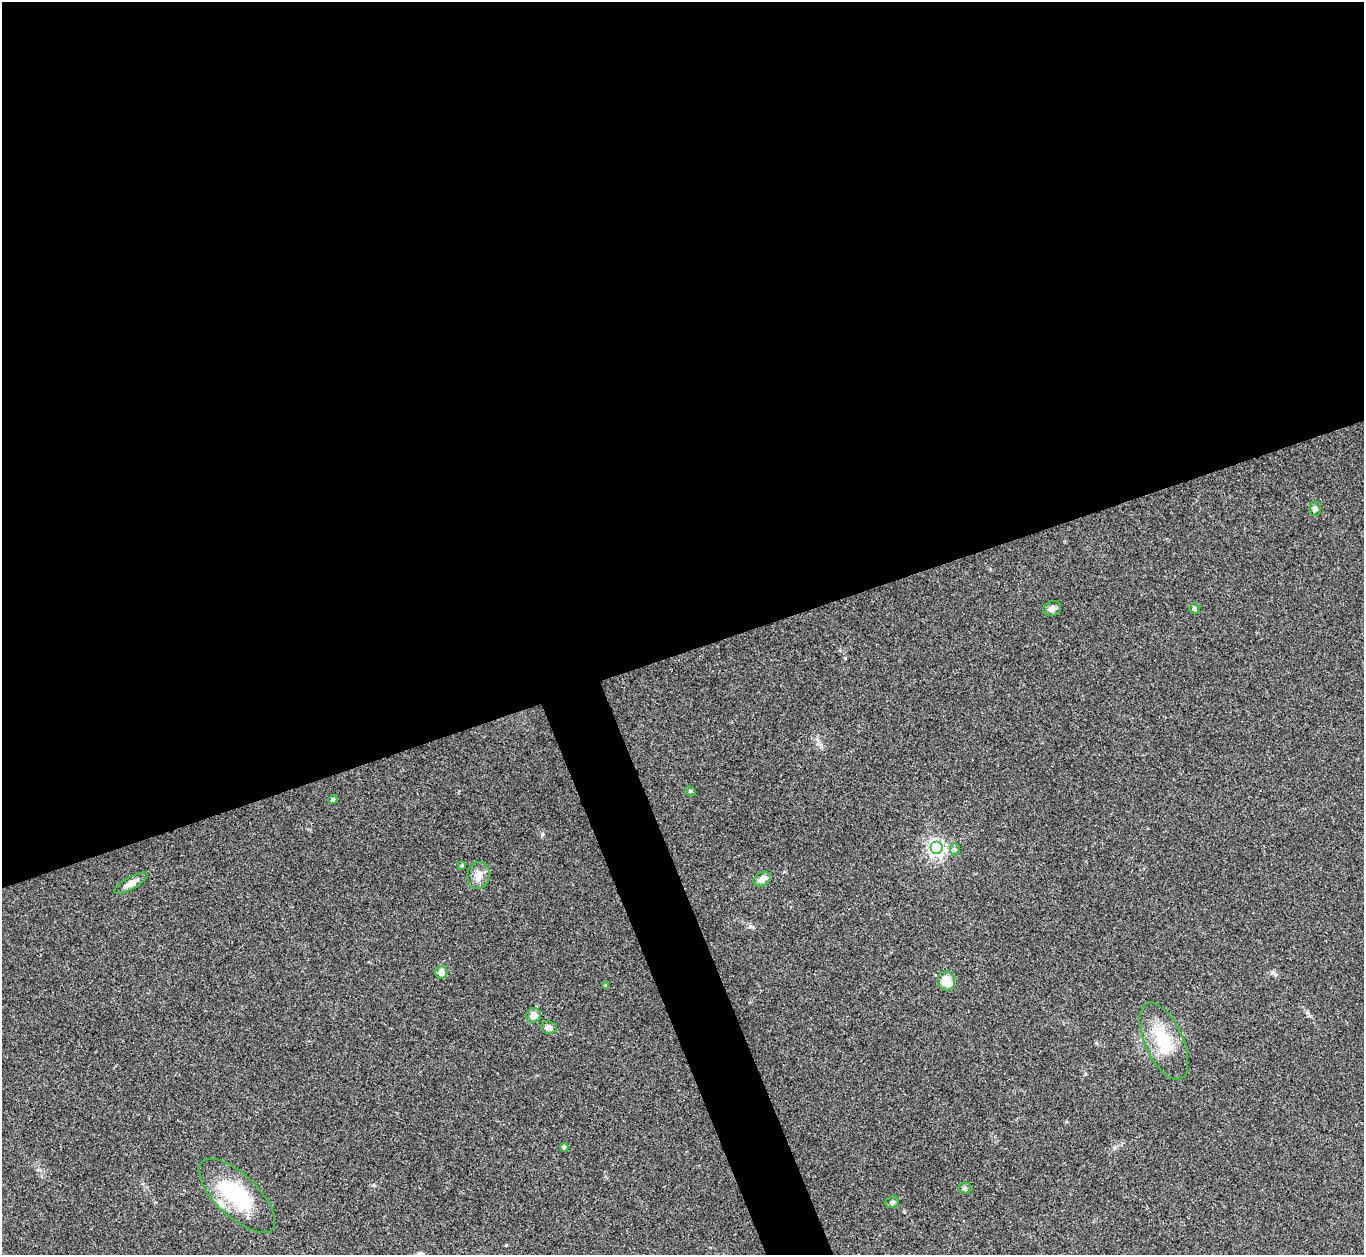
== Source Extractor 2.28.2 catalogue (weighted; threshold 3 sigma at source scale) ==
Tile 2 of 4 x 4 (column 2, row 1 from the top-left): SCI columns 1367-2728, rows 4038-5290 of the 5455 x 5442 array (HDU 1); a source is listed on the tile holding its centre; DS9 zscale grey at full resolution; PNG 1366 x 1257 px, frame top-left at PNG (2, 2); each listed source drawn as its Kron ellipse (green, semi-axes under 4 px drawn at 4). Shown black and unused: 54% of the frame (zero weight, under 3 of 4 exposures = <1% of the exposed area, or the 3 px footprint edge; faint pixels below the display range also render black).
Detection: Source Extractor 2.28.2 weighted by HDU 2 'WHT'; one run over the whole footprint, this tile lists its part. Background 0.112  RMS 0.0058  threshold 0.0263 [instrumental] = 3 sigma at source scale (4.5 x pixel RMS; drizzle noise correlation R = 1.50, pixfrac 1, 0.05/0.05 arcsec/px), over >= 5 px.
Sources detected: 22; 1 inside a brighter listed object's ellipse — not listed separately; the other 21 listed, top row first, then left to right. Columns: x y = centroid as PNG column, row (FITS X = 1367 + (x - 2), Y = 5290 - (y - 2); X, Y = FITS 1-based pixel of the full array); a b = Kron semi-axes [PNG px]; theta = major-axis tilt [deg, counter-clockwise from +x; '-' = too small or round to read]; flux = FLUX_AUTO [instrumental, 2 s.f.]
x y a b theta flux
1315 509 7 6 - 1.9
1052 608 9 7 19 2.9
1194 609 5 5 - 1.1
690 791 6 4 -45 0.78
333 800 4 4 - 1.4
936 848 6 6 - 210
955 850 6 5 - 1.1
462 865 4 3 - 0.78
478 876 13 11 79 4.7
762 879 9 6 33 3.9
131 883 19 6 30 4
441 972 6 6 - 4.5
946 981 9 9 - 9.5
605 986 4 3 - 0.59
533 1015 7 7 - 4.3
549 1027 8 6 -6 2.3
1164 1041 41 19 -65 24
564 1147 4 4 - 1.9
965 1188 6 5 - 1.2
237 1196 49 21 -44 46
892 1202 7 5 20 1.3